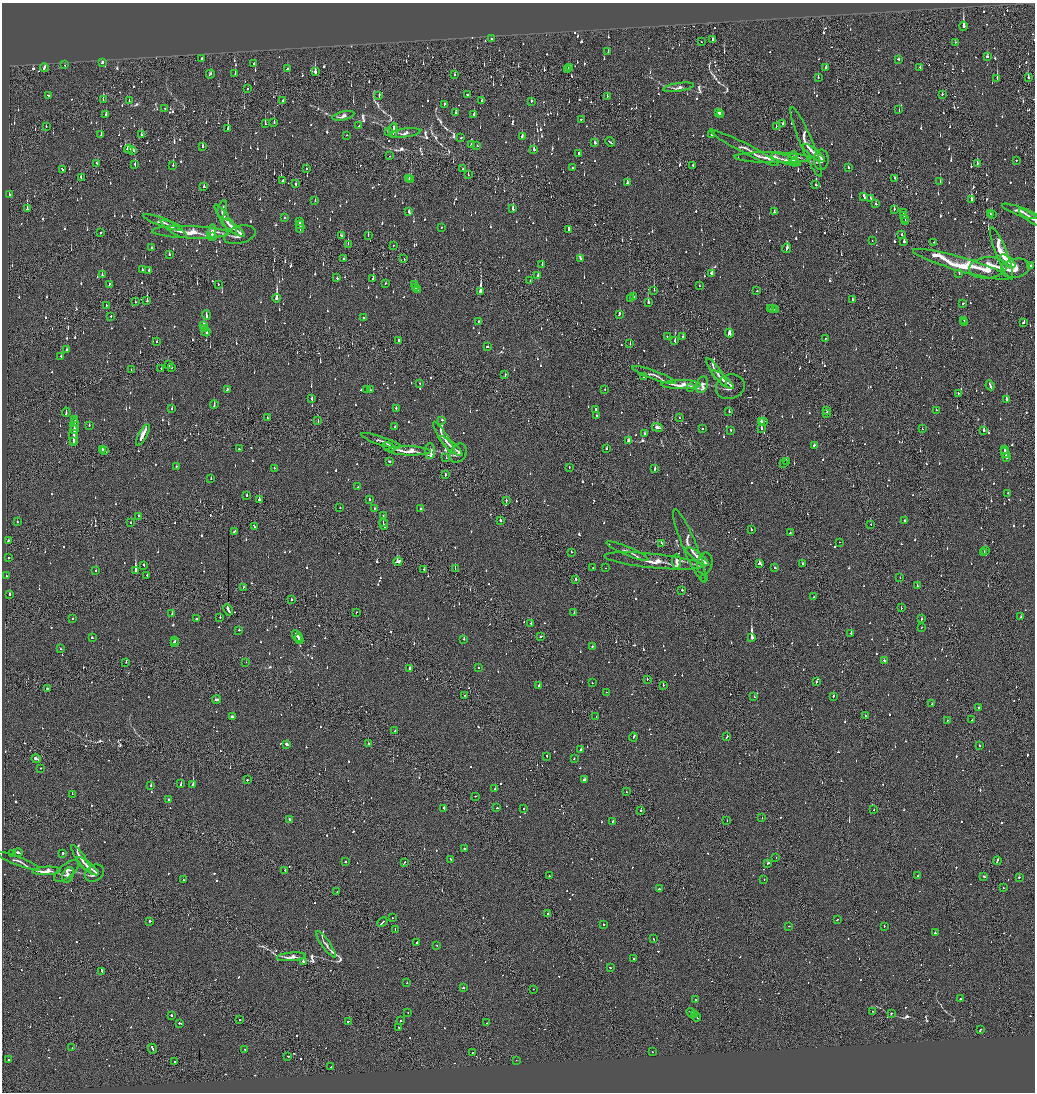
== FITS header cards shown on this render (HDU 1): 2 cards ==
NAXIS1  =                 2065
NAXIS2  =                 2180

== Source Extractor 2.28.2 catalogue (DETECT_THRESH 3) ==
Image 2065 x 2180 px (HDU 1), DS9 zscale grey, zoomed out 1/2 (1 PNG px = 2 x 2 image px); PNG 1037 x 1094 px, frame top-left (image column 1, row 2179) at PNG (2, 3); each listed source drawn as its Kron ellipse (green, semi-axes under 4 px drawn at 4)
Background -0.156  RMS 0.093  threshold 0.279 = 3 sigma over >= 5 px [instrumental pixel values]
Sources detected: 1620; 108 cannot appear on this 1/2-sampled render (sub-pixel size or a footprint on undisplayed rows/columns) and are neither listed nor drawn; of the other 1512, the 500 brightest by FLUX_AUTO listed and drawn (1012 fainter detections omitted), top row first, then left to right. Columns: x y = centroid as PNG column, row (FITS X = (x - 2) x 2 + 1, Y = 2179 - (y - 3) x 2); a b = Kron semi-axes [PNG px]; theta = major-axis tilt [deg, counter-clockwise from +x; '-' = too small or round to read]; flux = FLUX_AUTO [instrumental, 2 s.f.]
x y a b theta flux
963 26 4 2 - 1600
491 38 2 2 - 240
712 39 3 2 - 67
701 42 2 1 - 63
955 42 2 2 - 67
608 52 2 2 - 83
987 57 3 3 - 92
202 59 2 2 - 81
898 59 3 2 - 67
102 63 2 2 - 360
254 63 2 2 - 62
65 65 2 2 - 75
44 67 4 2 - 210
826 67 3 2 - 110
920 67 2 2 - 68
569 68 3 2 - 130
287 69 2 2 - 97
568 69 3 2 - 120
315 72 4 2 - 630
235 73 4 2 - 130
210 74 4 2 - 89
455 75 3 2 - 110
818 77 2 2 - 68
997 78 3 2 - 440
1028 78 3 2 - 280
678 87 15 4 9 99
247 89 2 2 - 69
942 94 2 2 - 110
467 95 2 2 - 94
48 96 3 2 - 130
379 96 4 2 - 120
607 96 3 1 - 67
103 100 2 1 - 64
129 101 3 2 - 79
283 101 2 1 - 92
482 101 3 2 - 140
531 101 2 2 - 73
444 104 3 2 - 160
165 108 2 2 - 100
899 110 3 2 - 94
456 113 2 2 - 300
719 113 3 2 - 110
474 114 2 2 - 130
106 115 3 2 - 370
721 115 3 2 - 180
343 116 11 4 13 120
581 119 2 2 - 100
274 122 2 2 - 82
782 123 2 2 - 140
265 124 3 2 - 300
359 126 2 2 - 95
46 127 2 1 - 91
776 127 2 1 - 88
228 128 4 2 - 270
393 130 7 2 84 450
388 131 2 2 - 72
405 133 15 4 7 110
711 134 2 2 - 75
101 135 3 2 - 120
141 135 3 2 - 150
347 135 2 1 - 76
522 136 3 2 - 130
461 137 2 2 - 73
610 142 5 2 - 170
806 142 37 6 -67 260
595 143 2 2 - 79
472 144 4 2 - 100
477 145 2 2 - 200
203 146 3 2 - 120
744 148 38 4 -27 150
128 149 4 3 - 190
534 149 3 2 - 220
133 150 3 2 - 61
578 153 4 2 - 69
814 153 13 4 -38 110
390 156 2 1 - 94
773 158 38 5 -1 440
793 158 7 4 86 120
786 160 15 3 -19 120
821 160 10 7 88 120
1016 160 2 2 - 64
794 162 5 4 - 69
97 163 3 2 - 95
977 163 3 2 - 80
135 165 3 2 - 120
173 165 2 2 - 160
693 165 2 2 - 170
848 167 2 2 - 170
307 168 2 2 - 75
573 168 2 2 - 100
62 169 3 2 - 110
463 169 2 1 - 130
468 174 3 1 - 92
81 177 3 2 - 80
894 178 2 2 - 62
409 179 3 2 - 140
411 180 2 1 - 160
283 181 4 2 - 130
940 182 2 2 - 140
627 183 3 2 - 100
296 184 3 2 - 100
816 185 2 2 - 180
204 187 3 2 - 110
9 195 2 2 - 63
864 196 4 2 - 240
870 198 2 2 - 85
971 199 3 2 - 350
315 201 2 2 - 62
876 204 2 2 - 84
27 209 4 2 - 730
222 209 9 2 76 69
513 209 3 2 - 310
894 209 3 2 - 98
1021 211 20 4 -19 120
409 212 3 2 - 150
774 212 2 2 - 100
903 213 2 2 - 150
990 214 3 2 - 110
904 215 3 2 - 320
992 215 2 1 - 64
285 218 2 2 - 160
1031 218 14 3 -34 62
226 219 18 4 -54 180
905 219 4 2 - 220
163 222 21 4 -20 110
300 222 2 2 - 87
906 222 2 1 - 100
300 225 3 2 - 240
300 227 6 1 89 260
441 227 2 2 - 64
233 228 14 3 -35 120
174 229 15 3 -33 74
568 229 2 2 - 150
190 232 38 6 -2 500
212 232 8 4 80 130
100 233 2 2 - 180
902 234 3 2 - 62
240 235 16 8 15 150
213 236 4 3 - 70
341 236 3 2 - 130
368 236 2 1 - 130
872 241 2 1 - 75
904 242 3 2 - 360
934 242 2 1 - 81
348 244 2 1 - 95
393 245 2 2 - 77
151 248 3 2 - 100
787 248 5 2 - 190
169 254 2 2 - 170
1002 254 28 5 -69 830
580 258 3 2 - 82
344 259 2 2 - 100
404 259 3 1 - 83
1008 261 9 3 -38 300
542 264 3 2 - 99
961 264 50 7 -16 1800
1031 265 2 1 - 93
988 268 19 10 6 910
1015 268 14 9 10 490
142 270 2 2 - 95
149 270 2 2 - 230
712 273 3 2 - 190
959 273 3 2 - 65
102 275 2 2 - 210
538 275 2 2 - 150
337 278 2 2 - 78
373 278 2 2 - 190
530 280 2 2 - 140
386 283 2 2 - 77
109 284 2 2 - 73
218 284 2 2 - 62
415 285 3 2 - 180
699 286 2 1 - 81
415 288 3 2 - 510
418 290 2 2 - 130
654 290 2 1 - 120
757 291 2 1 - 97
481 292 3 2 - 5200
633 296 2 2 - 170
277 298 4 2 - 1500
631 299 2 2 - 73
852 299 2 2 - 170
147 301 2 2 - 150
135 302 2 2 - 84
648 302 3 2 - 220
963 303 3 2 - 80
106 306 3 1 - 76
771 309 2 2 - 100
773 309 2 1 - 79
775 309 3 2 - 110
619 314 4 2 - 98
206 315 4 2 - 160
111 316 2 2 - 160
363 318 2 2 - 150
478 321 2 2 - 100
964 321 3 2 - 110
965 323 2 2 - 79
1024 323 3 2 - 120
204 325 4 2 - 150
205 328 3 2 - 130
206 331 5 2 - 210
729 333 4 3 - 310
683 336 2 2 - 100
667 337 2 1 - 89
826 338 2 1 - 83
398 340 2 2 - 1200
157 341 2 2 - 78
675 341 3 2 - 310
630 344 2 2 - 100
488 347 3 2 - 280
67 350 3 2 - 94
61 356 2 2 - 71
168 365 2 2 - 85
172 367 3 2 - 110
161 368 2 1 - 69
131 370 2 1 - 350
717 372 16 3 -54 110
505 375 3 2 - 70
654 375 23 3 -20 81
643 376 3 2 - 100
723 380 14 3 -39 95
419 383 2 1 - 96
681 385 20 4 0 250
702 385 8 5 71 96
990 385 5 2 - 200
691 387 2 2 - 98
730 387 14 12 20 130
227 390 3 2 - 80
367 390 2 2 - 290
370 390 2 1 - 82
605 390 2 2 - 77
958 393 2 1 - 220
312 399 3 2 - 170
1006 399 3 2 - 370
214 405 4 2 - 150
172 408 2 1 - 73
396 408 3 2 - 120
596 409 3 2 - 140
826 410 2 2 - 78
936 410 2 2 - 68
729 411 2 2 - 140
66 412 5 2 - 200
827 413 3 2 - 150
596 415 2 1 - 160
267 418 2 2 - 64
679 418 2 2 - 86
75 420 4 3 - 170
442 420 2 2 - 100
318 421 3 1 - 190
764 421 2 2 - 71
761 422 3 3 - 170
74 424 6 2 89 230
89 425 2 2 - 87
395 427 2 2 - 77
657 427 5 2 - 290
761 428 2 2 - 780
74 429 3 2 - 140
702 429 2 2 - 110
922 429 2 1 - 130
731 430 2 2 - 64
984 430 2 2 - 790
645 433 3 2 - 98
74 435 10 2 87 560
143 435 12 2 61 1300
444 438 19 4 -56 140
381 441 21 4 -18 83
628 441 3 3 - 130
73 442 3 2 - 120
814 445 2 2 - 94
451 446 14 3 -39 100
389 447 6 3 -19 140
102 449 3 2 - 150
239 449 2 2 - 76
606 449 2 2 - 67
1004 449 3 2 - 130
105 451 3 1 - 99
409 451 21 4 -1 290
430 451 8 5 -89 96
458 453 10 7 58 96
1005 453 5 2 - 210
446 457 3 2 - 78
1006 457 3 2 - 120
389 461 3 2 - 130
786 461 2 2 - 120
783 464 3 2 - 190
176 466 2 2 - 160
569 467 3 2 - 89
274 468 2 2 - 110
655 469 3 2 - 270
445 475 3 1 - 95
211 479 2 2 - 96
358 486 4 2 - 230
1008 493 2 2 - 240
247 495 2 2 - 180
259 500 2 2 - 1300
369 500 3 2 - 83
506 501 2 1 - 190
340 508 2 2 - 67
374 508 2 2 - 98
421 509 2 2 - 140
138 516 3 1 - 93
383 516 2 2 - 63
500 520 3 2 - 96
904 521 2 2 - 91
17 522 2 2 - 62
131 522 2 1 - 230
383 522 3 1 - 150
871 524 2 2 - 92
384 525 5 2 - 270
254 526 4 2 - 110
751 530 2 2 - 110
234 531 3 2 - 150
790 533 2 2 - 110
8 541 4 2 - 130
839 542 2 1 - 73
661 543 2 2 - 86
690 546 39 7 -67 250
986 550 2 2 - 70
628 551 23 3 -23 94
571 552 2 2 - 80
984 552 2 1 - 170
697 557 14 3 -38 110
8 558 2 2 - 100
654 561 50 7 -6 450
398 562 4 2 - 540
676 562 7 4 -86 87
705 563 11 7 79 110
760 564 3 2 - 390
802 564 2 2 - 200
144 565 3 2 - 94
593 567 2 2 - 120
606 568 2 2 - 67
775 568 3 2 - 68
424 569 2 2 - 76
455 569 2 1 - 130
135 570 3 2 - 1700
96 571 2 2 - 77
147 575 2 2 - 73
7 576 2 2 - 89
705 578 2 2 - 290
900 578 2 1 - 170
576 579 2 1 - 390
917 586 2 2 - 250
244 587 2 2 - 110
682 590 2 2 - 90
10 594 2 2 - 170
814 597 2 2 - 93
291 599 2 2 - 210
901 608 2 1 - 83
228 610 6 2 -65 300
356 612 2 2 - 64
574 612 2 1 - 62
172 614 2 2 - 74
220 617 2 1 - 150
1021 617 2 2 - 63
197 618 2 2 - 83
72 619 2 2 - 85
921 619 2 2 - 98
531 623 2 2 - 85
921 627 2 2 - 75
239 630 2 2 - 74
851 634 2 2 - 170
297 636 6 2 -59 250
541 637 2 2 - 100
92 638 2 2 - 67
751 638 3 2 - 3800
299 639 5 2 - 210
464 639 2 2 - 220
175 640 2 1 - 88
174 642 2 2 - 73
592 646 2 2 - 160
61 649 2 2 - 92
884 660 2 2 - 100
126 662 2 2 - 71
246 662 2 1 - 100
410 668 3 2 - 91
478 668 2 2 - 110
647 679 2 1 - 140
816 682 2 2 - 83
592 683 2 2 - 130
539 685 2 2 - 160
663 685 2 2 - 220
47 688 2 2 - 240
607 692 2 1 - 210
465 695 2 1 - 170
833 696 2 2 - 230
754 697 2 2 - 72
217 700 4 2 - 250
932 704 2 1 - 62
979 707 2 2 - 300
865 716 2 2 - 85
232 717 3 2 - 270
596 717 2 1 - 66
947 720 2 2 - 84
972 720 2 2 - 64
395 731 2 1 - 300
633 737 4 2 - 170
727 737 3 2 - 89
368 743 2 2 - 130
287 744 3 2 - 190
979 746 2 2 - 99
581 750 2 2 - 250
547 756 2 1 - 81
574 758 2 2 - 65
36 759 5 2 - 230
40 768 2 2 - 110
248 780 2 2 - 260
584 780 4 2 - 430
181 783 3 2 - 180
151 785 2 2 - 430
193 785 2 2 - 3200
495 789 2 2 - 230
626 792 2 2 - 84
72 794 2 2 - 210
475 796 2 1 - 120
168 800 2 2 - 170
444 808 2 2 - 250
496 808 3 2 - 88
524 809 2 2 - 97
874 810 2 2 - 110
641 811 2 2 - 150
762 818 2 1 - 94
289 819 2 2 - 130
727 820 2 1 - 180
613 821 3 2 - 77
464 849 2 2 - 110
13 853 2 2 - 65
18 853 4 2 - 170
63 853 2 2 - 260
81 858 16 3 -55 110
776 858 2 1 - 81
451 859 2 2 - 67
18 861 22 3 -21 77
345 861 2 2 - 120
997 861 4 2 - 280
404 863 4 2 - 150
768 863 3 2 - 430
87 866 14 3 -38 98
285 870 2 2 - 200
46 871 14 4 3 230
67 871 15 7 39 110
95 873 10 8 32 98
68 875 8 5 63 80
918 875 2 2 - 64
549 876 2 2 - 200
984 877 3 2 - 290
1019 877 2 2 - 170
183 879 2 2 - 200
764 879 2 2 - 98
1003 888 2 2 - 160
659 889 2 2 - 88
337 891 2 1 - 120
548 914 2 2 - 510
392 918 2 2 - 66
837 920 2 2 - 66
150 921 2 2 - 110
382 922 5 2 - 240
603 924 2 2 - 99
789 926 2 2 - 66
884 926 2 2 - 160
395 929 2 1 - 86
935 933 2 2 - 460
653 939 2 2 - 160
417 943 2 2 - 140
326 944 16 3 -55 67
437 945 2 2 - 71
291 957 14 4 5 130
634 959 2 2 - 110
303 962 2 2 - 860
610 968 2 2 - 99
102 971 4 1 - 120
407 983 2 2 - 82
463 988 2 2 - 510
533 989 2 2 - 67
961 998 2 2 - 200
695 1000 2 2 - 63
872 1011 2 1 - 140
408 1013 2 2 - 71
691 1013 5 2 - 280
891 1013 2 2 - 93
171 1015 2 2 - 110
694 1015 3 1 - 140
696 1017 5 2 - 240
239 1020 2 1 - 260
400 1020 2 2 - 270
348 1021 2 2 - 86
179 1023 2 2 - 160
487 1023 2 1 - 100
399 1028 2 2 - 170
980 1029 3 2 - 240
72 1048 2 1 - 220
152 1049 5 2 - 220
245 1049 2 1 - 320
472 1052 2 2 - 92
652 1052 2 2 - 65
288 1056 2 2 - 87
9 1060 2 2 - 64
516 1060 2 2 - 180
175 1061 2 2 - 230
331 1067 2 2 - 78
At the frame edge (FLAGS 8, measured only in part): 1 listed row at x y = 1031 218
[1012 fainter detections neither listed nor drawn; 108 sub-pixel or undisplayed-footprint detections neither listed nor drawn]